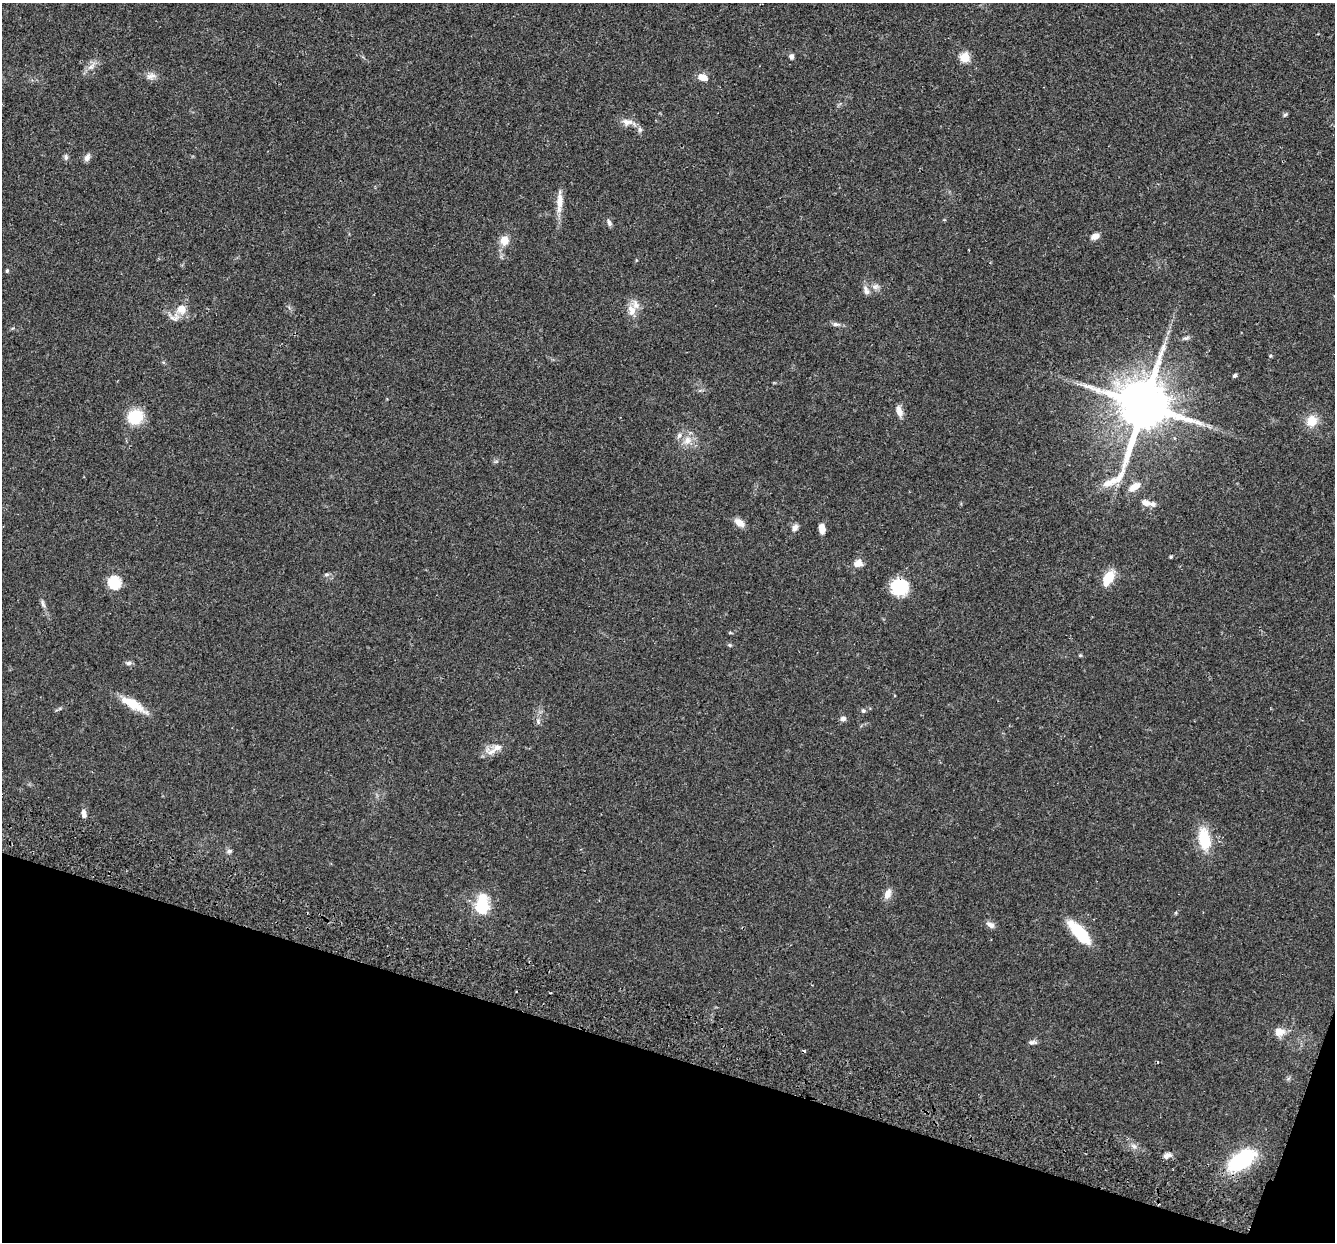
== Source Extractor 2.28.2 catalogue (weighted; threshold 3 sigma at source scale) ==
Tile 15 of 4 x 4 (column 3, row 4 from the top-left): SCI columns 2690-4022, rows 190-1429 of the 5382 x 5466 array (HDU 1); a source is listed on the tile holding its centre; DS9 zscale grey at full resolution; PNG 1337 x 1244 px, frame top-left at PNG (2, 3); no overlay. Shown black and unused: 16% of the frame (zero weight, under 2 of 3 exposures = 3% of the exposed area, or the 3 px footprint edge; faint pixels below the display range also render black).
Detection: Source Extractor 2.28.2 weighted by HDU 2 'WHT'; one run over the whole footprint, this tile lists its part. Background 0.0527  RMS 0.0068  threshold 0.0305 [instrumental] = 3 sigma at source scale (4.5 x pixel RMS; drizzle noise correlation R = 1.50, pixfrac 1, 0.05/0.05 arcsec/px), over >= 5 px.
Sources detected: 66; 2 cosmic-ray / hot-pixel residue — not listed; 5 inside a brighter listed object's ellipse — not listed separately; the other 59 listed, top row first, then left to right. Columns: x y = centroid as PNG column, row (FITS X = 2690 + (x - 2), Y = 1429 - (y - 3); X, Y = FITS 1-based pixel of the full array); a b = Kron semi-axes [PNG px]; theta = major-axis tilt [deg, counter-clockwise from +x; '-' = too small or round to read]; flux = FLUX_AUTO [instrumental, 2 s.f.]
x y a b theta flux
791 56 6 5 - 2
965 58 5 5 - 34
91 67 10 6 38 3.2
151 76 14 8 20 3.5
703 77 12 8 -18 5.7
1285 115 7 4 52 1.1
627 122 17 9 -7 4.8
87 157 10 6 60 2.6
66 158 7 5 -89 1.4
559 202 29 8 86 7.9
609 223 9 5 -72 1.8
1095 236 8 6 19 4.6
504 240 10 9 - 7.1
7 271 4 4 - 0.88
875 287 9 6 15 2.6
866 290 13 7 -68 3
181 309 12 11 - 7.7
632 310 15 11 -79 6.5
174 318 14 5 -19 3
836 324 11 5 -7 2.1
1186 338 9 5 17 1.4
1234 376 5 4 - 1.4
1144 405 18 14 69 4400
899 411 14 7 -73 4.5
135 417 18 16 32 18
1312 421 16 14 75 8.8
687 440 12 10 55 6
1135 486 15 8 32 6.6
1146 503 11 8 -12 4.2
739 523 13 8 -39 5.3
795 528 10 7 60 2.5
822 528 10 6 -80 4.8
1171 557 4 3 - 0.91
856 564 12 8 -17 3.2
326 574 8 4 9 1.1
1108 578 19 9 63 13
114 582 6 6 - 75
899 587 17 16 - 26
43 603 13 4 -68 2
730 633 6 3 -18 0.64
730 645 6 4 -70 0.77
1080 655 5 4 - 0.78
129 663 7 5 5 1.7
134 704 34 12 -35 13
863 711 6 6 - 1.3
843 719 6 6 - 2.3
538 722 7 4 -72 1.1
497 747 23 9 10 6.5
84 814 10 6 -77 3.1
1204 839 23 12 -81 23
229 851 7 6 - 1.5
888 894 14 8 65 4.3
482 905 23 14 85 23
990 925 12 7 -28 2.9
1080 933 29 11 -47 25
1279 1032 14 10 9 6.3
1032 1042 10 5 6 1.8
1166 1156 9 6 20 2.9
1242 1160 29 15 34 52
Overlapping masked pixels (flux is a lower limit): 1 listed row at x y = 899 587
Unlisted compact peaks at least as high as the median listed source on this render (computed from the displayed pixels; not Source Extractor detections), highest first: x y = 1134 1146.